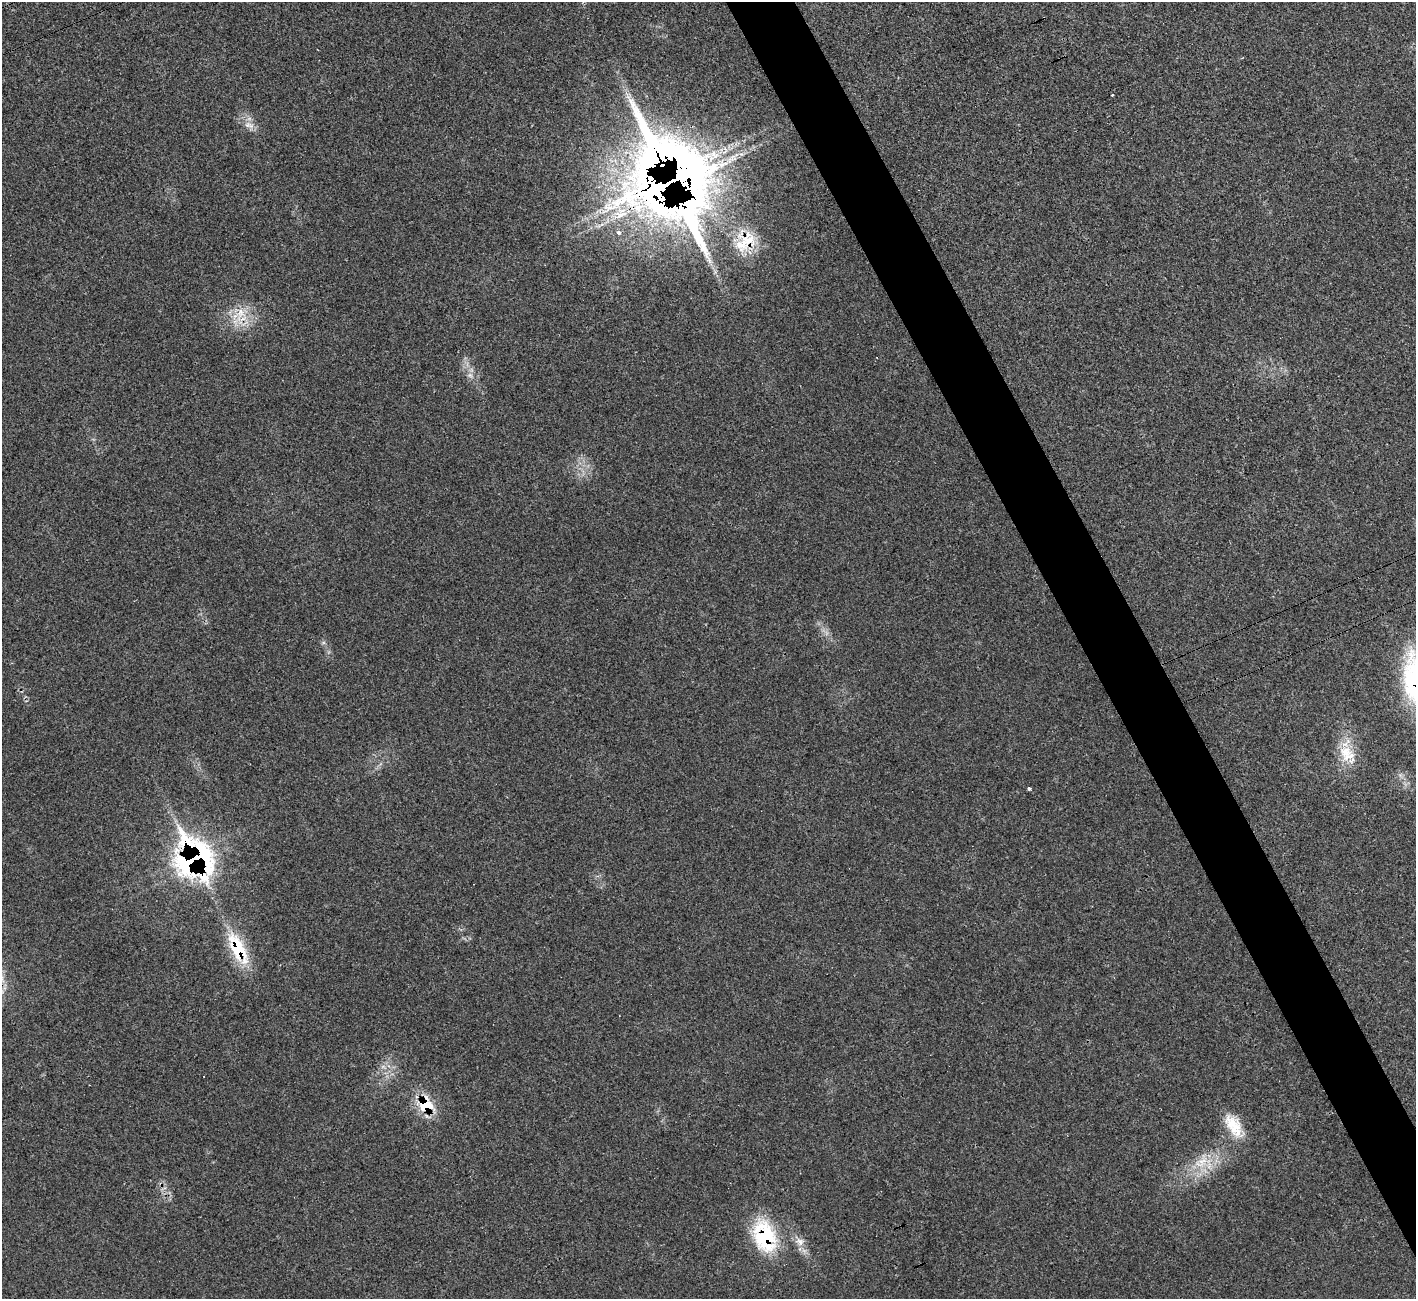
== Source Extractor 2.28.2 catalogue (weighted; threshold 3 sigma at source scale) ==
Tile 6 of 4 x 4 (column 2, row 2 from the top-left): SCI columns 1461-2874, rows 2799-4095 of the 5751 x 5730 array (HDU 1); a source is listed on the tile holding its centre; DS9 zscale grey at full resolution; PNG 1418 x 1301 px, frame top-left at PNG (2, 2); no overlay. Shown black and unused: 5% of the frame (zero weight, under 3 of 4 exposures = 2% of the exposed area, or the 3 px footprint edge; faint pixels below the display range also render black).
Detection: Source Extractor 2.28.2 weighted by HDU 2 'WHT'; one run over the whole footprint, this tile lists its part. Background 0.0219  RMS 0.0044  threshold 0.0199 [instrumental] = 3 sigma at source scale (4.5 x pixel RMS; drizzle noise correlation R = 1.50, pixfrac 1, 0.05/0.05 arcsec/px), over >= 5 px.
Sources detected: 28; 1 too faint to see at this stretch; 2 inside a brighter object's white glare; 2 cosmic-ray / hot-pixel residue — not listed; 5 inside a brighter listed object's ellipse — not listed separately; the other 18 listed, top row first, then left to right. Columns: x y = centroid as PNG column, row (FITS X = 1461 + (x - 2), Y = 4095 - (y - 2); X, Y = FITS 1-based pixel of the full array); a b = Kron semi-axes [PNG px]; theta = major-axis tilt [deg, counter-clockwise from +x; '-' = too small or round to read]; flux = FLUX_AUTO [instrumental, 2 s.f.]
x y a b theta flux
1112 95 2 2 - 0.32
247 125 12 7 26 2.7
684 175 60 53 -66 460
620 214 22 11 6 9.6
619 232 3 3 - 3.6
745 241 33 27 58 19
240 314 45 20 80 14
470 375 8 7 - 1.8
1346 751 22 16 10 10
1029 789 4 3 - 2.5
194 858 37 29 -61 140
238 948 47 17 -64 24
383 1067 7 4 0 1.2
426 1105 24 20 -28 15
1234 1126 34 17 -57 13
1201 1161 29 16 51 14
764 1236 43 28 -70 35
800 1242 14 9 -35 3.9
Overlapping masked pixels (flux is a lower limit): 7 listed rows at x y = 684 175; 745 241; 240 314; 194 858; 238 948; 426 1105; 764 1236